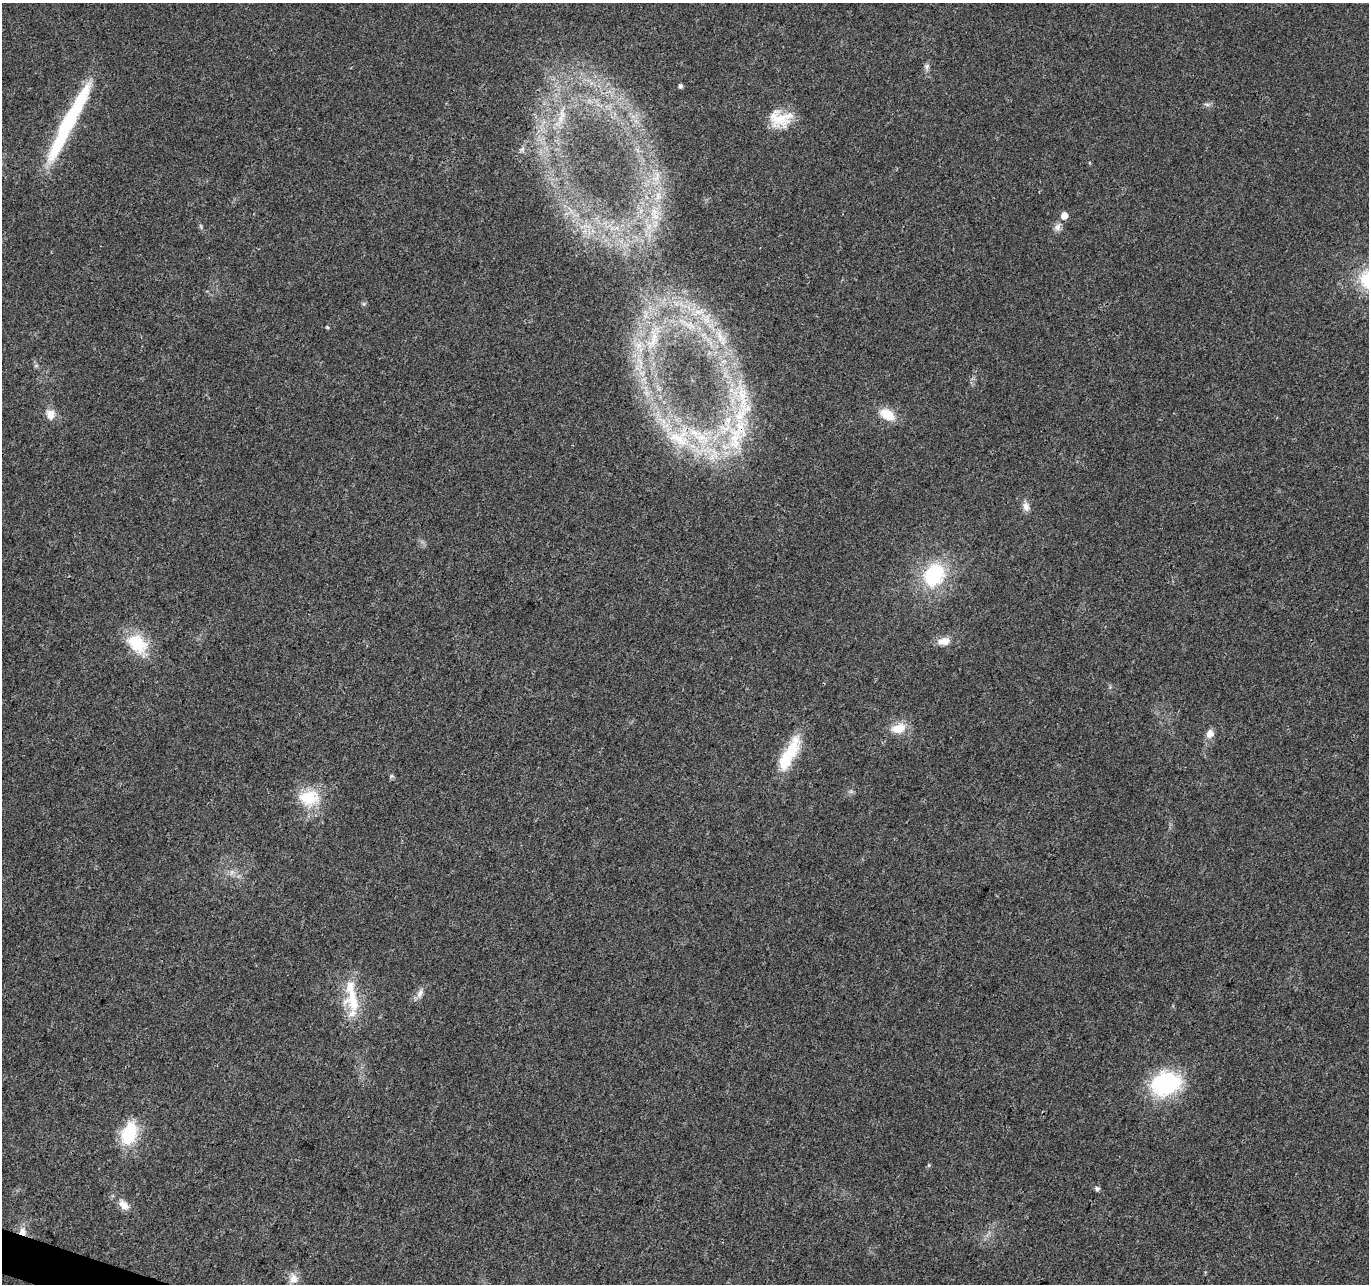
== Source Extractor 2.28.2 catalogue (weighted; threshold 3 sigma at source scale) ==
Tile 7 of 4 x 4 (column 3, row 2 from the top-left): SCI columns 2734-4100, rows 2778-4059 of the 5476 x 5619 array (HDU 1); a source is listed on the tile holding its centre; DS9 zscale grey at full resolution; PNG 1371 x 1286 px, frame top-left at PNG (2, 3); no overlay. Shown black and unused: <1% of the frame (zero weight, under 3 of 4 exposures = <1% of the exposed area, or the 3 px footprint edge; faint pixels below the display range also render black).
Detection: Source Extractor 2.28.2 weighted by HDU 2 'WHT'; one run over the whole footprint, this tile lists its part. Background 0.0267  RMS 0.0031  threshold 0.0138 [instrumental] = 3 sigma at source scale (4.5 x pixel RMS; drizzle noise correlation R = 1.50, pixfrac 1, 0.0396/0.0396 arcsec/px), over >= 5 px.
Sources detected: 42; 1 too faint to see at this stretch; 1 long thin detection or spike segment (spike, bleed or trail) — not listed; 4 inside a brighter listed object's ellipse — not listed separately; the other 36 listed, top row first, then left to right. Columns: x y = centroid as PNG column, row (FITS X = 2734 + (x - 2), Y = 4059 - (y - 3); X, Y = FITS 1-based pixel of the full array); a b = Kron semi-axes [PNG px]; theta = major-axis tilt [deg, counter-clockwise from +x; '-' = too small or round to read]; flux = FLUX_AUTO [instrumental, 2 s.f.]
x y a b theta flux
927 66 9 7 76 0.99
681 86 4 4 - 0.85
1207 104 9 4 -9 0.69
562 114 16 6 -81 2.6
780 119 28 20 -3 8.6
658 196 12 8 84 2.5
1064 215 6 5 - 2.8
655 216 16 8 -45 3.2
1057 227 11 8 58 1.5
698 312 8 5 0 1.2
327 327 5 4 - 0.32
720 337 22 8 -61 4.8
653 341 15 6 61 2.6
36 365 6 4 1 0.47
51 414 12 10 -87 3.1
887 414 15 10 -32 6.9
739 430 39 26 75 25
679 438 37 25 -20 22
715 453 31 12 -40 10
1026 506 12 8 -69 1.9
934 575 23 18 59 23
944 641 16 9 5 3.2
137 644 29 21 -45 12
898 728 21 13 19 4.9
1210 733 10 8 67 2.4
792 749 38 16 67 11
392 776 6 5 - 0.51
309 797 28 20 1 11
420 993 13 7 63 1.7
352 997 49 17 -82 13
1165 1084 34 25 15 29
129 1133 28 18 70 13
1097 1189 6 5 - 0.7
124 1205 14 10 -37 2.7
23 1231 11 10 - 2.5
293 1278 14 11 -77 2.6
Overlapping masked pixels (flux is a lower limit): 3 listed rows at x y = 739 430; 679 438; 23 1231
Unlisted compact peaks at least as high as the median listed source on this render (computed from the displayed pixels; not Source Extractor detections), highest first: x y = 929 1165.